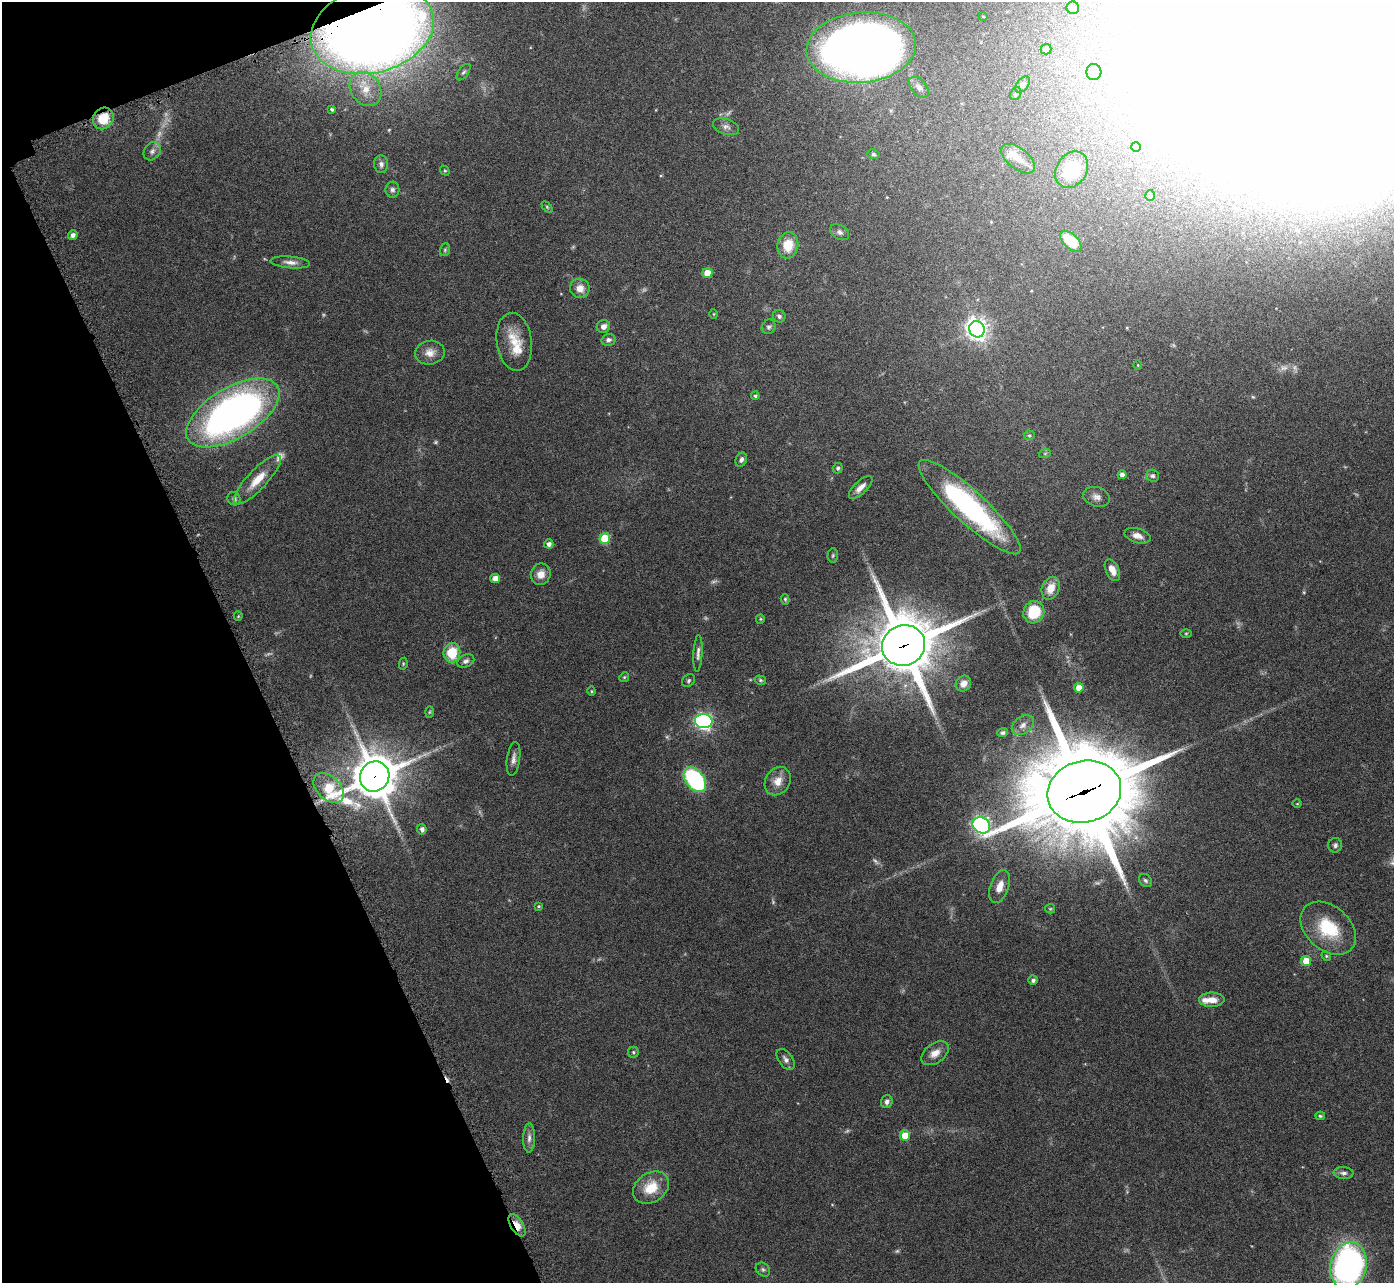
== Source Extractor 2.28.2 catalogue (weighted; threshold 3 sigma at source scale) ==
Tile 5 of 4 x 4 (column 1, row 2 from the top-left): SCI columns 45-1436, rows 2752-4032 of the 5657 x 5637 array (HDU 1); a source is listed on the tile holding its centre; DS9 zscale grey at full resolution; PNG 1396 x 1285 px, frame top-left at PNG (2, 2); each listed source drawn as its Kron ellipse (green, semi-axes under 4 px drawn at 4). Shown black and unused: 19% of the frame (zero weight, under 4 of 7 exposures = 4% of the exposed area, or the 3 px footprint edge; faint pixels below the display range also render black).
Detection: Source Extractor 2.28.2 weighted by HDU 2 'WHT'; one run over the whole footprint, this tile lists its part. Background 0.0744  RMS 0.0036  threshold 0.0149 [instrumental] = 3 sigma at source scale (4.09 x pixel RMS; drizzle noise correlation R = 1.36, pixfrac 0.8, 0.05/0.05 arcsec/px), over >= 5 px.
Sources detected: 140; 15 too faint to see at this stretch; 7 inside a brighter object's white glare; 1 cosmic-ray / hot-pixel residue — neither listed nor drawn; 4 inside a brighter listed object's ellipse — not listed separately; the other 113 listed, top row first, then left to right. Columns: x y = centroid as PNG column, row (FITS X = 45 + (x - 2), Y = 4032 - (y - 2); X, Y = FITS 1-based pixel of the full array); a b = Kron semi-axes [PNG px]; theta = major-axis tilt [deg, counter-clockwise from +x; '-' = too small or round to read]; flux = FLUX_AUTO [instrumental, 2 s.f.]
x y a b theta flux
1073 8 6 6 - 1.2
983 16 4 3 - 0.21
372 30 63 43 15 590
861 47 55 35 5 330
1046 49 5 5 - 1
463 72 9 5 52 0.73
1094 72 8 7 - 1.1
1023 84 9 6 53 0.99
919 87 12 7 -48 1.3
366 89 18 14 -55 5.5
1016 94 7 5 56 0.55
332 109 4 3 - 0.54
103 118 11 10 - 8
726 127 13 7 -17 1.5
1136 147 5 5 - 0.46
152 151 10 8 53 1.4
873 154 6 4 -16 0.5
1018 159 20 10 -39 4.4
381 164 9 7 -85 1.4
1072 170 19 15 58 19
445 171 5 4 - 0.41
392 190 8 7 - 1.1
1150 196 5 4 - 0.54
547 207 6 4 -46 0.42
840 232 10 7 -33 1.1
73 235 5 4 - 1.3
1071 241 13 7 -44 9.1
788 245 13 10 82 6.5
445 250 6 5 - 0.53
290 262 20 6 -5 2
707 273 5 5 - 5.7
580 288 10 9 - 3.1
714 314 5 3 - 0.27
779 316 6 6 - 0.87
603 326 7 6 - 1.8
769 327 7 6 - 0.91
977 329 8 7 - 210
608 340 7 6 - 1.1
514 342 29 17 -83 7.3
430 353 15 12 7 3.1
1138 365 5 3 - 0.24
755 396 4 4 - 0.65
233 413 52 25 31 160
1029 435 5 5 - 0.47
1045 453 6 4 19 0.45
741 460 7 5 66 0.94
838 468 5 5 - 0.59
1122 475 4 4 - 1.8
1152 476 7 6 - 1
257 480 32 10 47 6.4
861 487 15 6 44 2.4
1096 497 13 9 -19 1.9
234 499 7 6 - 1.1
970 507 67 16 -43 64
1137 536 13 7 -15 2.1
605 538 5 5 - 14
549 544 5 4 - 1.4
833 555 7 5 87 0.54
1112 570 11 6 -64 2.7
541 574 10 10 - 3
495 578 5 4 - 2.5
1051 588 12 8 67 4.7
785 599 5 4 - 0.47
1034 612 11 10 - 12
238 616 4 4 - 0.37
760 619 5 4 - 0.35
1186 633 6 4 1 0.37
904 645 22 20 23 2400
452 653 10 8 82 9.3
698 653 18 4 87 1.4
466 661 9 6 26 1.1
403 664 6 4 79 0.39
624 677 5 4 - 0.42
760 680 6 4 -16 0.47
689 681 7 5 48 0.64
963 683 8 7 - 2.3
1079 688 5 5 - 3.6
591 691 4 4 - 0.36
429 712 6 4 88 0.39
704 721 9 7 -9 100
1023 725 12 8 37 1.8
1003 733 5 4 - 0.7
513 759 17 6 82 1.7
375 776 15 14 - 1100
695 779 14 9 -53 43
778 781 15 12 56 3.6
329 788 18 11 -44 20
1084 792 37 31 15 6100
1297 804 4 3 - 0.27
981 825 9 7 -30 120
422 829 5 4 - 1.3
1335 845 7 7 - 0.93
1145 880 7 5 -44 0.76
1000 887 17 9 70 3.7
538 906 3 3 - 0.34
1050 909 5 4 - 0.37
1328 928 31 22 -41 16
1326 956 5 4 - 0.4
1306 961 5 5 - 7.4
1033 980 5 4 - 0.93
1212 1000 12 7 1 3.5
633 1052 5 5 - 0.57
935 1053 15 9 36 3
786 1059 12 7 -53 1.4
887 1102 6 5 - 1
1320 1116 5 4 - 0.49
905 1136 5 5 - 7.6
529 1138 15 6 89 1.7
1344 1173 10 6 -4 1.1
651 1188 19 14 34 8.1
517 1225 12 6 -58 4.1
1348 1266 23 18 74 110
763 1270 8 6 -39 0.74
Overlapping masked pixels (flux is a lower limit): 6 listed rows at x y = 372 30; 103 118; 904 645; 375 776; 1084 792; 517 1225
Isophote crosses this tile's border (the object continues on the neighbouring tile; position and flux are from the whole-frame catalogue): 3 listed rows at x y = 372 30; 861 47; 1348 1266